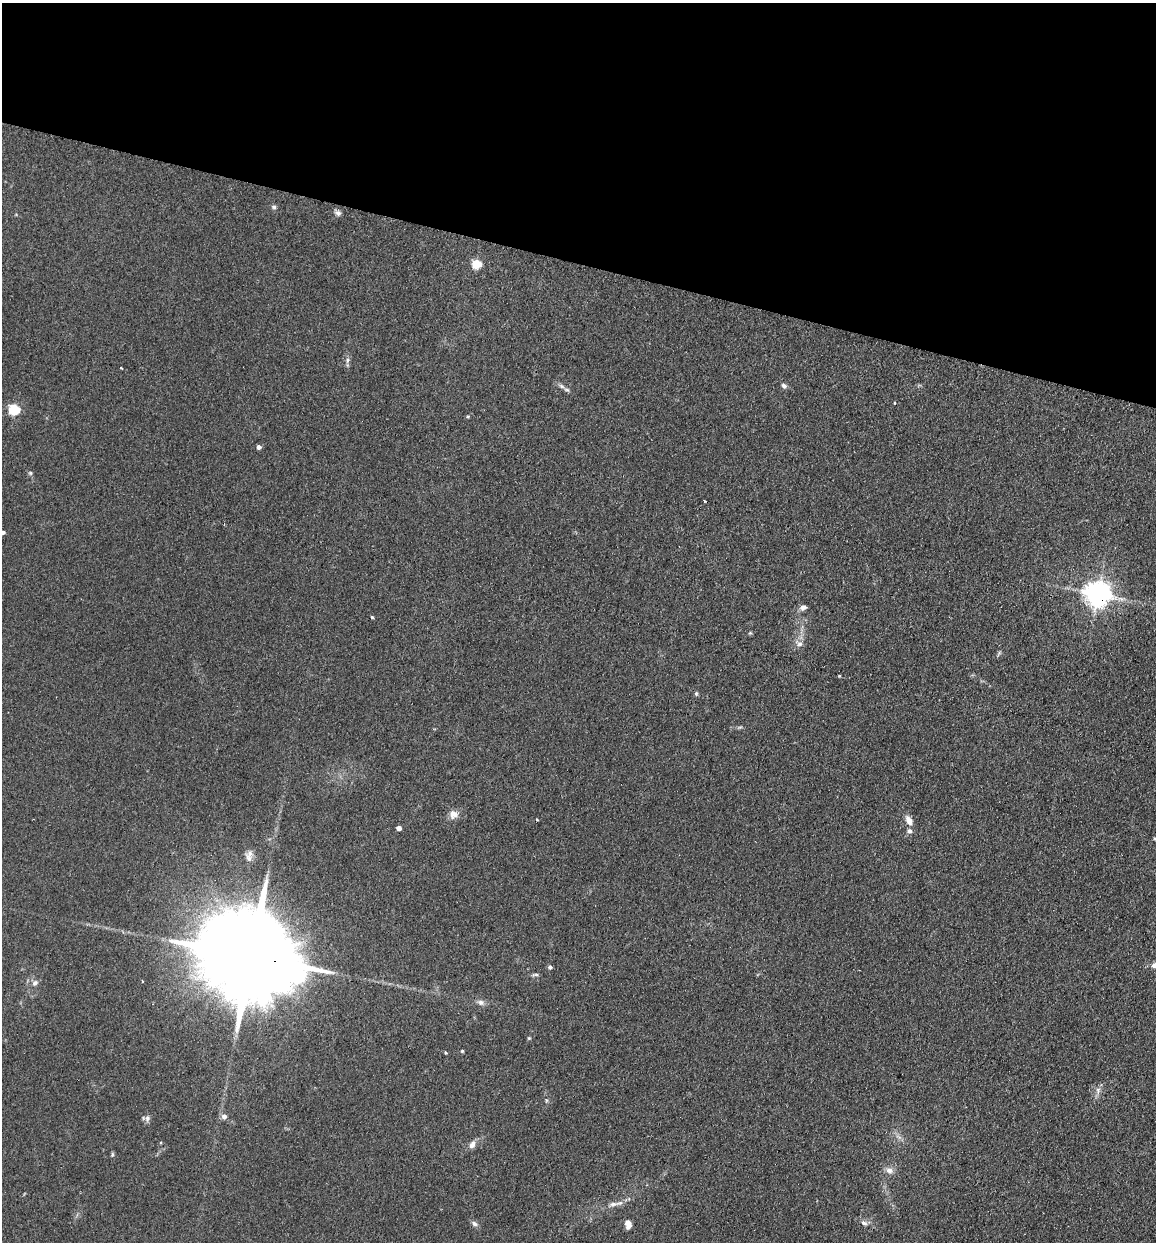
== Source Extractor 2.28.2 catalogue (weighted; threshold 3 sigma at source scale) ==
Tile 2 of 4 x 4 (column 2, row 1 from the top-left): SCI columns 1331-2484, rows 3732-4971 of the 5089 x 4985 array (HDU 1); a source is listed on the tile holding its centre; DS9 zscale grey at full resolution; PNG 1158 x 1244 px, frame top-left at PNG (2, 3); no overlay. Shown black and unused: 21% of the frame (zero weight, under 2 of 3 exposures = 3% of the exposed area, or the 3 px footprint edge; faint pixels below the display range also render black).
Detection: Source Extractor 2.28.2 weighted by HDU 2 'WHT'; one run over the whole footprint, this tile lists its part. Background 0.183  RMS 0.012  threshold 0.0541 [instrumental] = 3 sigma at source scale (4.5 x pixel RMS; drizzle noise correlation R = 1.50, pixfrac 1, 0.05/0.05 arcsec/px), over >= 5 px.
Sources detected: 46; all 46 listed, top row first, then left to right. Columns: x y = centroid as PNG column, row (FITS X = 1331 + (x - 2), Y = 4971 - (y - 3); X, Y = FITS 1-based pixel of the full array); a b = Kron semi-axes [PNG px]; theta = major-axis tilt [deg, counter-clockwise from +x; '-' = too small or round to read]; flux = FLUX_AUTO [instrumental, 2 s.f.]
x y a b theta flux
274 207 7 5 -15 2.3
338 213 8 7 - 3.6
476 264 5 5 - 55
347 360 8 4 82 2.9
121 368 3 3 - 2.2
562 386 9 6 -27 3.9
784 386 7 6 - 3.2
14 409 6 5 - 96
467 416 4 4 - 1.3
259 447 5 4 - 4.2
30 473 6 4 -45 1.8
704 501 3 2 - 1
3 532 5 4 - 3.1
1097 593 8 8 - 1300
803 607 7 6 - 5.6
372 617 3 3 - 1.6
750 633 5 4 - 1.4
800 644 9 8 - 5.6
696 694 6 5 - 1.7
453 814 12 11 - 8.3
536 820 3 3 - 2
909 820 11 7 -62 8.5
399 828 4 4 - 5.6
909 831 8 7 - 3.9
1155 839 6 4 -4 1.7
249 858 16 8 -64 6.8
250 956 46 19 -15 38000
1155 965 11 7 3 6.8
550 967 5 4 - 2.6
535 975 10 4 5 2.3
35 983 8 7 - 4.4
480 1002 9 7 -24 4.5
529 1038 5 4 - 1.2
462 1051 4 4 - 1.5
445 1053 4 3 - 1.3
1098 1090 9 6 80 4.5
546 1100 6 4 -71 1.6
224 1116 6 6 - 5.8
147 1118 9 7 79 4
472 1145 11 8 61 5.8
112 1154 7 3 82 1.6
889 1170 10 8 -12 6.1
613 1204 11 6 15 5.2
864 1223 9 5 -23 3.7
474 1224 8 6 -43 3.5
628 1224 9 6 -78 8.9
Overlapping masked pixels (flux is a lower limit): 2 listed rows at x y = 1097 593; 250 956
Isophote crosses this tile's border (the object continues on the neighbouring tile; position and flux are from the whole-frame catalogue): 3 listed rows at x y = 3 532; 1155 839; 1155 965